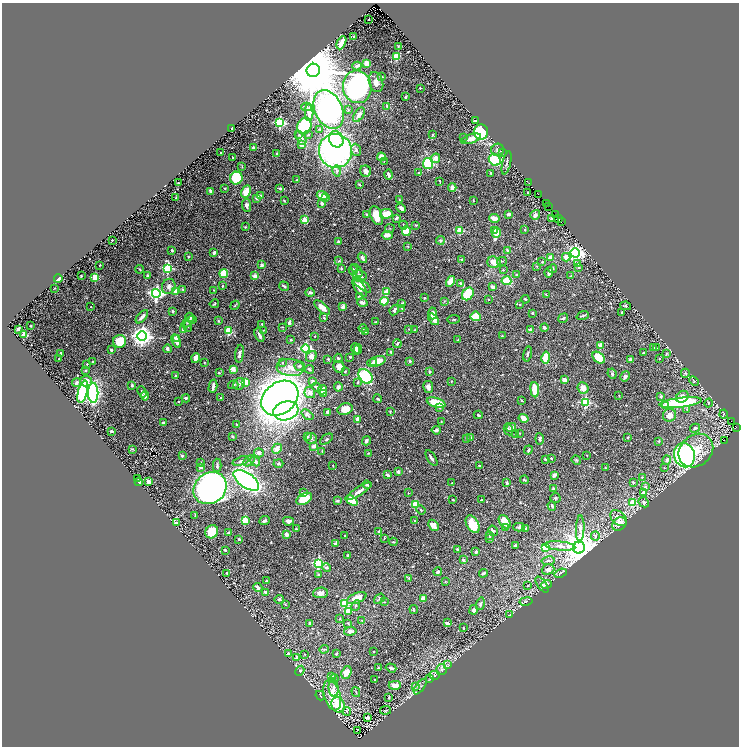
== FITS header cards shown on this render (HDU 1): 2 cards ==
NAXIS1  =                 1473
NAXIS2  =                 1488

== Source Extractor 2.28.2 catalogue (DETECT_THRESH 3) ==
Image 1473 x 1488 px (HDU 1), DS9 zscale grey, zoomed out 1/2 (1 PNG px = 2 x 2 image px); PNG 741 x 748 px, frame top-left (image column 1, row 1487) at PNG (2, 3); each listed source drawn as its Kron ellipse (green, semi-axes under 4 px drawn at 4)
Background 0.374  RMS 0.013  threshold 0.0378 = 3 sigma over >= 5 px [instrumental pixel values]
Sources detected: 658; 27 cannot appear on this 1/2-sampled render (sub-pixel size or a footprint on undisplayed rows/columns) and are neither listed nor drawn; of the other 631, the 500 brightest by FLUX_AUTO listed and drawn (131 fainter detections omitted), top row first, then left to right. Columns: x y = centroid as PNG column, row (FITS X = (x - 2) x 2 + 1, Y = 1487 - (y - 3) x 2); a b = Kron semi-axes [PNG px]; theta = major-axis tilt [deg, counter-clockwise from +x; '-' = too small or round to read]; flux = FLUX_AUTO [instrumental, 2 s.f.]
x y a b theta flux
369 19 2 2 - 2.4
354 37 3 3 - 3.8
341 43 7 3 64 32
398 46 3 2 - 2.6
396 57 4 4 - 68
367 63 4 4 - 25
357 66 4 2 - 22
313 70 7 6 - 35000
381 77 4 3 - 5.9
376 82 10 7 -73 15
357 87 16 14 -80 870
420 88 2 2 - 2.4
406 97 3 2 - 3.2
387 106 3 3 - 3.3
306 107 5 3 - 3.7
329 109 20 14 -66 870
348 110 3 3 - 1.9
309 113 8 4 89 16
359 115 8 4 55 9.8
475 121 2 2 - 3.3
280 123 3 3 - 260
304 126 8 7 - 180
232 129 3 2 - 6.6
320 129 3 2 - 2.2
481 132 7 7 - 290
299 135 4 3 - 3
308 135 3 3 - 2.7
433 135 3 2 - 1.5
301 138 7 4 -61 9.1
463 138 3 3 - 2.6
336 139 8 7 - 45
471 139 10 4 18 16
301 144 3 3 - 29
254 148 3 3 - 7.1
356 150 6 5 - 6
498 150 6 6 - 8.9
335 151 17 16 - 740
221 152 2 2 - 1.9
503 152 3 3 - 2.2
277 154 2 2 - 8.2
233 157 2 2 - 1.5
381 157 4 4 - 17
435 158 5 4 - 16
495 160 6 5 - 120
384 162 3 3 - 1.6
507 163 12 2 77 4.6
428 164 5 5 - 120
242 167 3 2 - 1.7
337 171 5 4 - 6.4
366 171 6 5 - 11
419 173 3 2 - 3.8
491 173 4 3 - 2.7
388 175 5 2 - 8.7
236 178 6 6 - 130
297 179 3 2 - 1.7
440 181 2 1 - 1.6
178 183 4 3 - 2.2
528 183 3 1 - 7.8
360 185 4 2 - 2.2
452 187 4 4 - 13
225 188 3 3 - 2.2
280 188 3 2 - 3.3
211 192 4 2 - 11
246 192 6 4 64 28
527 193 3 2 - 1.9
538 194 2 1 - 29
260 196 4 3 - 11
322 196 5 3 - 27
176 197 3 1 - 1.9
256 198 3 3 - 4.2
326 198 3 2 - 9.2
399 199 2 2 - 1.7
473 200 3 2 - 2.1
284 201 4 2 - 1.6
546 203 2 1 - 2
322 204 2 2 - 20
247 205 6 4 -84 7.9
548 206 2 1 - 2.4
401 208 5 3 - 9.8
366 214 3 2 - 2.5
386 214 6 4 10 30
509 214 4 3 - 6.7
535 215 5 4 - 8.3
555 215 2 1 - 40
376 216 10 5 -68 49
396 218 4 3 - 5.5
494 218 5 3 - 20
551 218 3 2 - 2.5
558 219 2 2 - 34
305 220 3 2 - 58
562 222 2 1 - 4.8
403 225 4 3 - 3.3
416 225 3 2 - 1.8
245 227 3 2 - 2.1
390 228 5 3 - 1.9
460 230 3 3 - 74
494 230 4 3 - 9.6
525 230 2 2 - 2.1
406 231 4 4 - 63
496 233 5 3 - 60
387 235 5 3 - 12
112 240 2 2 - 2.1
440 240 4 4 - 4.5
338 241 3 2 - 4.2
408 247 3 3 - 1.9
172 250 3 2 - 3.3
507 250 4 3 - 3
214 253 3 2 - 8.8
575 253 5 4 - 750
188 257 4 3 - 1.9
566 257 4 3 - 25
362 258 5 3 - 7.8
550 258 3 3 - 9.7
462 260 3 3 - 5.2
339 261 4 3 - 1.9
502 261 5 2 - 2.2
494 262 7 5 -19 24
542 262 3 2 - 3
577 263 4 3 - 5.2
100 265 2 2 - 1.8
262 265 3 3 - 7
537 266 3 2 - 1.5
579 267 4 3 - 2.5
168 268 4 3 - 190
140 269 4 2 - 2.6
341 269 4 3 - 3.2
552 269 5 4 - 3.8
353 270 5 4 - 5.2
357 270 7 4 -53 5.2
503 270 3 2 - 1.7
549 272 5 3 - 8.2
224 274 4 4 - 74
517 275 3 3 - 2.7
81 276 2 2 - 1.5
147 276 3 2 - 2.1
255 276 2 2 - 39
359 276 7 5 -14 12
571 276 3 3 - 2
95 277 3 3 - 86
58 279 4 2 - 26
451 281 6 4 58 36
506 281 5 3 - 70
460 283 2 2 - 5.6
362 285 11 4 -38 19
169 286 8 6 66 9.4
222 286 3 2 - 2
284 286 5 3 - 4.6
493 287 3 3 - 9.9
54 288 2 2 - 1.6
360 288 10 5 -55 20
183 290 4 3 - 2.3
214 290 2 2 - 1.7
175 291 3 3 - 19
386 292 4 3 - 25
156 293 4 4 - 610
310 293 5 3 - 3.6
468 294 7 5 53 66
546 295 3 2 - 1.9
359 296 4 2 - 2
424 298 2 2 - 2
488 299 2 2 - 2
525 299 4 3 - 2.8
384 301 4 4 - 44
444 301 4 2 - 1.6
362 303 5 3 - 6.4
402 303 3 2 - 5.1
214 304 5 2 - 2.3
520 304 3 2 - 1.5
235 305 5 2 - 2.1
626 306 5 4 - 3.5
91 307 2 2 - 1.6
322 307 9 4 -41 18
343 307 2 2 - 34
402 308 3 3 - 1.5
394 310 5 3 - 6.8
173 311 3 3 - 2.7
621 312 2 2 - 3.5
433 313 6 4 88 14
532 313 3 2 - 4.8
476 316 5 4 - 63
583 316 6 2 19 3.3
142 317 8 3 48 10
190 317 5 3 - 4.7
324 318 4 3 - 2.4
563 318 5 3 - 3.8
434 319 6 4 -51 19
454 319 6 3 8 2.8
192 320 4 3 - 2.9
218 321 3 2 - 2.8
188 322 7 2 37 2.8
289 322 4 2 - 10
376 322 4 2 - 2.1
262 324 3 2 - 2.3
31 326 2 2 - 1.8
188 326 5 3 - 2.9
282 327 3 3 - 1.4
544 327 4 3 - 4.9
363 328 4 3 - 2.4
18 329 4 3 - 7.7
409 329 3 2 - 1.7
184 330 4 3 - 10
264 330 3 2 - 1.6
415 330 3 2 - 1.4
530 330 3 3 - 16
229 331 4 3 - 58
366 332 3 2 - 6.7
24 335 3 2 - 77
259 335 7 3 -65 8.1
142 336 5 5 - 1600
315 336 2 2 - 1.5
502 336 2 2 - 1.8
176 338 4 3 - 11
291 340 3 3 - 2.1
458 340 3 2 - 2
120 341 6 6 - 61
176 341 7 3 -64 20
397 344 4 3 - 3.5
600 345 2 2 - 35
654 348 3 3 - 6.6
656 348 2 2 - 1.6
167 349 4 3 - 5.3
305 349 4 4 - 290
355 349 6 3 -74 17
358 349 5 3 - 9.4
111 350 2 2 - 7.4
391 352 3 2 - 5.7
643 352 3 2 - 1.8
667 353 4 2 - 1.8
60 354 3 2 - 3.9
240 354 9 3 83 11
527 354 7 3 78 4
311 356 6 5 - 15
350 357 2 2 - 2.5
196 358 5 3 - 26
338 358 4 3 - 4.3
546 358 6 3 79 47
599 358 7 5 -41 70
59 359 2 1 - 1.6
328 359 3 3 - 2.8
659 359 3 3 - 1.8
630 360 3 3 - 7.4
377 361 10 5 16 42
410 361 2 2 - 9.2
93 362 3 2 - 2.7
374 362 4 3 - 14
204 363 4 2 - 1.8
282 363 4 3 - 2.2
87 364 2 2 - 3.3
300 366 5 4 - 4.4
339 367 6 5 - 16
290 368 13 8 -6 32
233 369 4 3 - 19
309 369 4 3 - 4
86 371 3 2 - 1.7
345 372 3 3 - 2.1
430 372 3 2 - 2.7
219 373 2 2 - 3.6
685 373 4 3 - 2.6
612 374 5 4 - 3.8
175 376 2 2 - 2.5
365 376 8 6 -49 180
625 376 5 4 - 6.2
564 380 4 3 - 15
86 381 6 5 - 31
312 381 4 4 - 5.2
451 381 2 2 - 1.7
694 381 5 4 - 3.6
246 382 3 3 - 61
357 382 4 3 - 2.4
76 383 4 3 - 6.9
239 384 6 5 - 6.6
132 385 3 3 - 3.1
233 385 5 3 - 3.5
213 386 6 2 77 9.8
316 387 5 3 - 7.5
338 387 4 4 - 8.6
428 387 6 5 - 8.2
583 388 6 5 - 17
322 390 5 3 - 22
535 390 8 3 -84 60
83 392 11 4 75 260
142 392 6 3 -67 4.7
93 393 10 5 -89 460
310 393 6 5 - 11
323 394 4 3 - 17
145 396 4 4 - 8.9
619 396 3 2 - 1.4
661 396 4 3 - 3.2
682 397 7 5 39 15
186 398 4 3 - 4.5
221 398 2 2 - 2.2
280 398 20 15 39 2300
378 399 4 2 - 4
522 400 3 2 - 2.7
178 401 2 2 - 2.8
585 402 3 3 - 180
436 403 9 4 -17 64
681 403 21 5 7 280
709 403 4 3 - 2.6
666 405 2 2 - 66
439 407 3 2 - 5.2
345 409 8 6 18 25
687 409 4 4 - 3.5
286 411 13 9 16 880
390 411 3 3 - 1.9
327 412 3 2 - 4.7
724 414 4 3 - 2.1
307 415 7 3 -39 4.5
478 415 4 2 - 3.3
669 415 7 6 - 17
523 418 5 4 - 21
358 419 3 3 - 22
731 421 2 1 - 19
441 422 3 2 - 1.7
163 423 3 2 - 4.7
237 425 3 2 - 1.7
511 427 5 3 - 8.1
737 427 2 1 - 1.5
695 428 5 3 - 6.2
508 429 6 3 -77 4.3
436 430 5 3 - 6.2
111 431 2 2 - 3.4
520 433 3 2 - 2
516 435 3 2 - 3
232 436 2 2 - 3.5
307 437 3 3 - 2
471 437 3 3 - 3.2
628 437 2 2 - 3.5
311 438 5 5 - 6.5
326 439 7 3 37 3.2
467 439 3 3 - 3.7
540 439 5 3 - 6.3
724 440 2 1 - 1.9
366 441 5 3 - 7.2
659 441 3 2 - 2
314 446 2 2 - 17
133 449 3 2 - 1.8
277 449 5 4 - 21
528 450 5 3 - 4.2
322 451 4 3 - 2.8
696 451 19 15 40 67
259 453 5 4 - 6.9
368 453 3 2 - 1.5
587 455 2 2 - 1.4
684 455 12 10 -77 410
182 456 2 2 - 10
432 458 9 3 -58 8.2
551 458 2 2 - 4.5
545 459 4 3 - 2.7
576 460 5 3 - 2.6
667 460 4 3 - 7.3
241 461 8 4 16 5.9
249 461 6 4 42 6
255 461 5 4 - 5
201 463 4 3 - 2.5
278 463 5 4 - 4.1
217 465 7 3 -89 4.6
479 465 2 2 - 2.6
333 466 3 2 - 1.7
201 467 2 2 - 16
605 468 4 3 - 1.5
664 468 3 3 - 1.5
398 472 2 2 - 17
387 475 3 2 - 7.4
554 475 3 3 - 9.9
642 477 2 2 - 2
138 478 2 2 - 1.6
246 480 15 7 -35 890
524 480 4 3 - 2.6
139 482 4 2 - 7.4
149 482 4 3 - 26
633 482 4 3 - 3.1
452 483 3 3 - 2.1
507 483 3 3 - 5.3
367 485 4 3 - 6.8
645 487 2 2 - 10
210 488 17 15 39 1700
553 489 2 2 - 22
359 491 14 4 34 16
304 493 3 2 - 6.8
408 493 2 2 - 1.9
643 493 3 3 - 8.3
555 498 5 5 - 4
304 499 8 5 27 79
352 500 7 4 -35 64
453 500 3 2 - 2.3
481 500 3 2 - 3.5
338 501 4 3 - 2.7
644 502 6 4 -47 4.6
633 503 4 3 - 55
415 504 3 3 - 110
552 506 5 3 - 4.7
421 510 5 3 - 3.1
195 515 3 2 - 1.5
619 518 10 6 -42 19
245 520 3 3 - 110
264 521 5 3 - 4.8
288 521 5 4 - 11
415 521 4 3 - 3.3
505 522 7 5 -55 35
176 523 2 2 - 3.2
473 524 9 6 -60 59
619 524 8 6 38 39
433 525 6 4 -44 29
519 527 6 4 -1 4.7
505 528 4 3 - 3.3
525 528 3 3 - 3.2
580 528 13 4 88 10
296 529 2 2 - 2.3
379 531 4 3 - 5.8
493 531 5 4 - 6.1
212 532 7 6 - 67
229 533 3 2 - 5.2
286 535 4 3 - 8.7
345 536 2 2 - 1.5
490 536 3 2 - 2.9
595 536 4 4 - 7
384 538 4 2 - 1.6
239 539 2 2 - 11
489 539 3 3 - 3
393 542 4 2 - 1.6
336 544 4 3 - 6.9
515 545 3 3 - 3.5
560 546 15 4 -6 16
545 547 3 3 - 120
579 548 6 6 - 5000
457 549 2 2 - 3.4
225 550 3 2 - 3.7
476 552 2 2 - 7.3
348 555 2 2 - 2.9
463 560 2 2 - 7.1
548 561 7 4 10 6.4
318 563 4 4 - 330
326 567 4 3 - 5.5
548 569 6 5 - 11
438 572 4 3 - 6.5
227 573 3 2 - 1.9
483 573 4 2 - 4.9
561 573 6 2 21 3
318 575 3 3 - 3.8
409 578 4 2 - 1.6
266 581 2 1 - 1.4
445 582 3 2 - 1.5
546 584 5 4 - 7.6
528 585 3 3 - 1.8
542 585 9 4 -54 9.3
258 587 5 3 - 9.5
266 592 4 3 - 7.6
320 593 7 5 3 14
357 598 10 5 22 28
423 598 4 3 - 16
279 599 5 3 - 4.5
379 599 6 3 37 5.3
526 601 6 3 10 2.6
384 602 3 2 - 2
345 603 3 3 - 130
480 604 6 3 73 5.6
285 605 4 3 - 2.2
356 606 5 2 - 2.6
414 609 4 2 - 2
474 610 5 3 - 8
348 611 2 2 - 38
510 615 3 2 - 1.5
340 618 4 2 - 1.6
362 620 4 3 - 1.9
310 623 3 3 - 5.5
348 623 3 2 - 1.7
447 623 2 2 - 30
463 628 3 2 - 2.5
350 631 6 4 8 9
324 649 5 3 - 2.8
373 652 2 2 - 1.5
288 653 3 3 - 4.2
304 654 3 2 - 1.7
337 654 3 2 - 2.4
297 658 3 3 - 10
448 664 4 2 - 1.9
378 668 3 2 - 2
391 668 5 2 - 7.7
441 670 5 5 - 5.8
300 671 5 3 - 3.7
346 672 6 5 - 33
435 675 5 4 - 4.8
332 677 3 3 - 2.9
334 678 4 3 - 2.1
430 679 3 2 - 1.4
375 680 3 2 - 2.1
395 685 6 4 0 17
416 686 4 2 - 1.8
420 687 9 2 53 4.4
334 688 9 5 -84 11
356 692 5 3 - 2.5
332 695 15 8 -74 50
320 696 5 2 - 2
389 697 3 2 - 1.4
338 705 8 6 -68 64
385 710 5 2 - 1.8
347 711 4 4 - 4.6
367 717 2 2 - 27
357 730 2 2 - 2.2
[131 fainter detections neither listed nor drawn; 27 sub-pixel or undisplayed-footprint detections neither listed nor drawn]